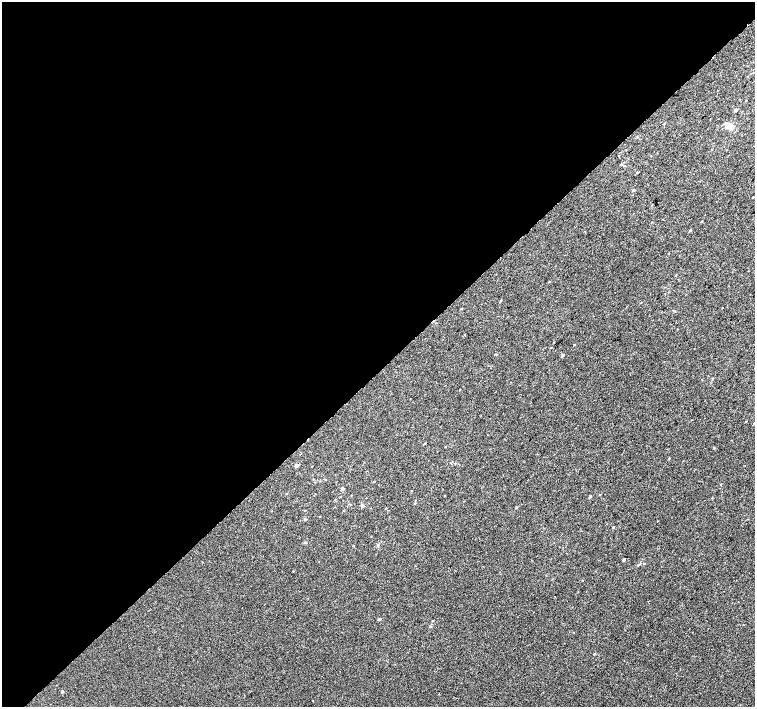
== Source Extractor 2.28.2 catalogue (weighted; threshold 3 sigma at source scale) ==
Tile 5 of 4 x 4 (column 1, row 2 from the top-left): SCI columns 37-1542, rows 3071-4480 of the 6091 x 6076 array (HDU 1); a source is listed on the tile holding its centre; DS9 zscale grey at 2 x 2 block average (1 PNG px = mean of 2 x 2 image px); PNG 757 x 709 px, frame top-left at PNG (2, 2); no overlay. Shown black and unused: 53% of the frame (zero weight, under 2 of 3 exposures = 2% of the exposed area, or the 3 px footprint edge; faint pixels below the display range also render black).
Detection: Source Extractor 2.28.2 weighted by HDU 2 'WHT'; one run over the whole footprint, this tile lists its part. Background 0.00858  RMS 0.007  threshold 0.0316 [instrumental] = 3 sigma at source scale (4.5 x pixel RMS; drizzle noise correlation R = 1.50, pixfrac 1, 0.0396/0.0396 arcsec/px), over >= 5 px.
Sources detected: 43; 2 inside a brighter listed object's ellipse — not listed separately; the other 41 listed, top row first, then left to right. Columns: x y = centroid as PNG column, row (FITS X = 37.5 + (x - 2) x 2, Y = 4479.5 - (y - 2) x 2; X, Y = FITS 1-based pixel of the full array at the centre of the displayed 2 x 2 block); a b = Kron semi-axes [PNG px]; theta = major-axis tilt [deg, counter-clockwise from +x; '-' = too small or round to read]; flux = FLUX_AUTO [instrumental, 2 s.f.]
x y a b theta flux
736 110 3 3 - 2.4
729 126 7 6 - 9.4
637 173 3 2 - 1.1
633 190 3 2 - 2.1
753 197 2 2 - 0.83
652 205 2 2 - 0.63
690 230 3 2 - 1.6
549 282 2 2 - 0.77
501 301 3 2 - 1.1
461 308 3 2 - 0.97
574 345 2 2 - 0.86
551 348 3 2 - 0.65
562 355 3 2 - 2.9
746 421 2 2 - 0.79
754 423 3 2 - 1.8
425 443 3 2 - 0.88
445 447 2 2 - 0.55
669 458 3 2 - 1.1
296 465 2 2 - 5.8
342 488 2 2 - 5.4
411 491 2 2 - 0.59
286 494 2 2 - 0.86
445 495 2 2 - 0.64
590 497 3 2 - 1.5
415 503 3 2 - 1.2
362 506 3 3 - 2.9
386 508 3 2 - 0.59
305 510 2 2 - 0.72
344 510 2 2 - 0.57
305 519 3 3 - 2.1
657 521 2 2 - 0.46
613 527 3 2 - 1
378 545 3 3 - 1.5
624 560 2 2 - 3.2
644 564 2 2 - 0.94
638 565 4 2 - 1.6
582 580 2 2 - 0.58
379 619 3 2 - 2.4
432 621 3 2 - 0.72
430 627 3 2 - 0.83
62 691 2 2 - 2.5
Isophote crosses this tile's border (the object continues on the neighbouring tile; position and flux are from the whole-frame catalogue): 1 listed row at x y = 754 423
Diffuse or blended objects may show on this block-average render without a row.